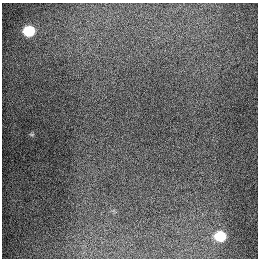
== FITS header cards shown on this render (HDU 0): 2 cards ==
NAXIS1  =                  256
NAXIS2  =                  256

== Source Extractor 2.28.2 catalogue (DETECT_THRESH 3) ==
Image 256 x 256 px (HDU 0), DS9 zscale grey, 1 PNG px = 1 image px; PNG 260 x 260 px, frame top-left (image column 1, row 256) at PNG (2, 3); no overlay
Background 1280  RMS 26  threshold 78.7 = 3 sigma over >= 5 px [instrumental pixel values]
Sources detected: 3; all 3 listed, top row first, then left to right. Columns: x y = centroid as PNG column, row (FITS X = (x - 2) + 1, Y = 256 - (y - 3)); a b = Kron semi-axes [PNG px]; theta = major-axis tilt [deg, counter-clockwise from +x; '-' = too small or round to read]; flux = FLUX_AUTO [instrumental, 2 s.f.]
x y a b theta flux
29 31 7 7 - 91000
32 134 7 3 0 1900
220 236 8 7 - 74000